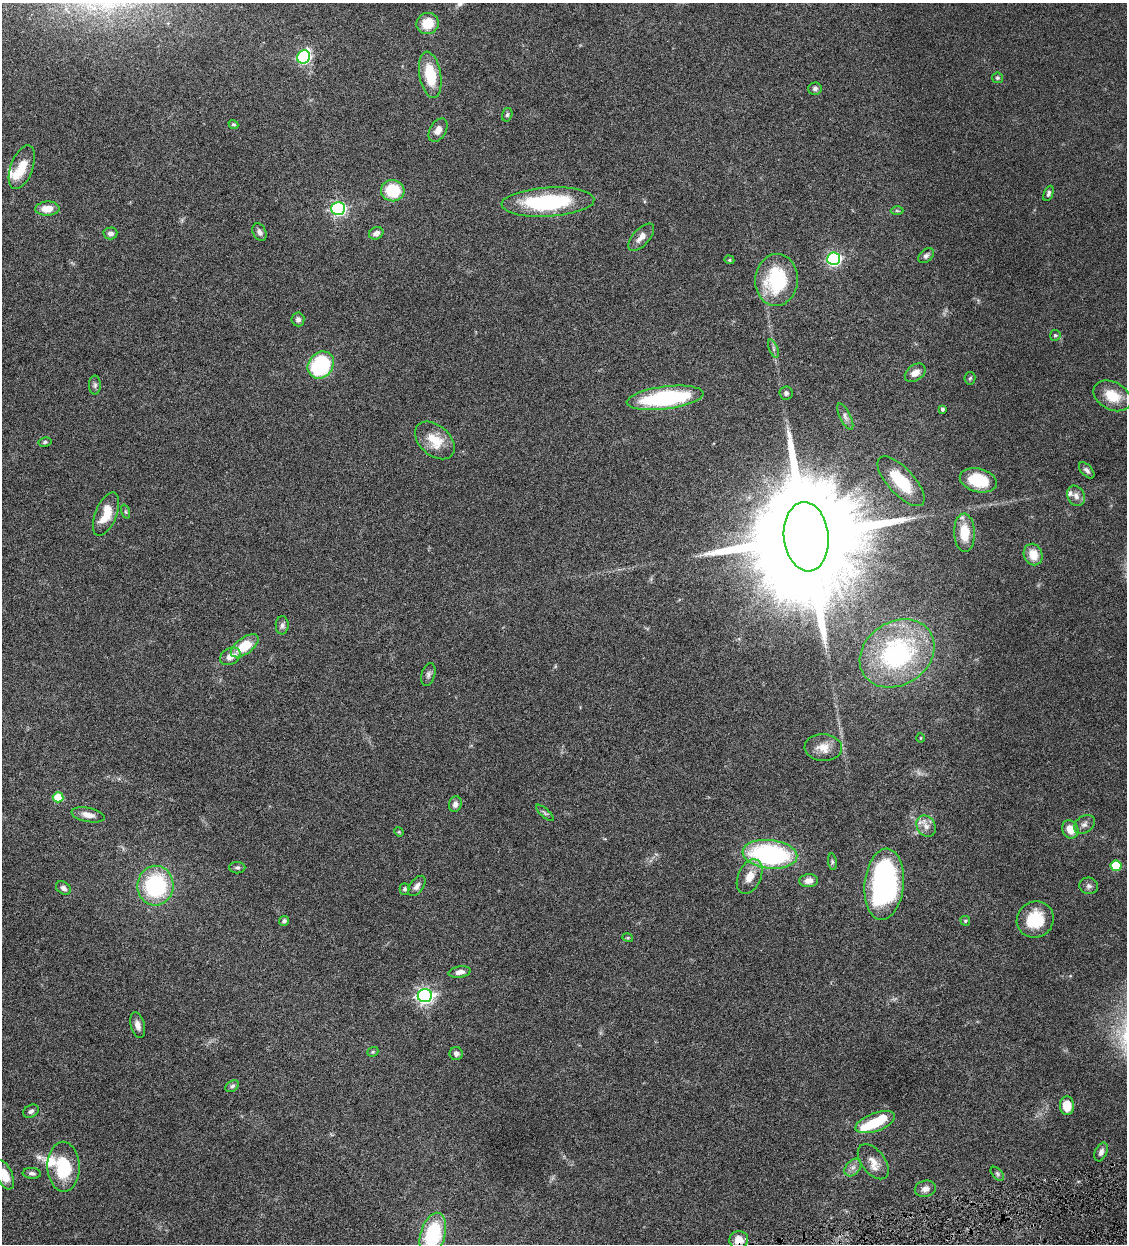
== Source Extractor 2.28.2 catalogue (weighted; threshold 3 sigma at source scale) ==
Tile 6 of 4 x 4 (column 2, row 2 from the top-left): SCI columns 1389-2513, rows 2487-3728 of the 4911 x 4972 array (HDU 1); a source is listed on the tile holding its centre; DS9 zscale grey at full resolution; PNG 1129 x 1246 px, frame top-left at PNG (2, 3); each listed source drawn as its Kron ellipse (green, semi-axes under 4 px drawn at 4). Shown black and unused: <1% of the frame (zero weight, under 4 of 8 exposures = <1% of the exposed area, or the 3 px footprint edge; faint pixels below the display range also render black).
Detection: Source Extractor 2.28.2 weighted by HDU 2 'WHT'; one run over the whole footprint, this tile lists its part. Background 0.0441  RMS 0.0037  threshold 0.0152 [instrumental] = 3 sigma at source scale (4.09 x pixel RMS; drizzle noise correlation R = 1.36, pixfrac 0.8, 0.05/0.05 arcsec/px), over >= 5 px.
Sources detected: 102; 2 inside a brighter object's white glare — neither listed nor drawn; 4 inside a brighter listed object's ellipse — not listed separately; the other 96 listed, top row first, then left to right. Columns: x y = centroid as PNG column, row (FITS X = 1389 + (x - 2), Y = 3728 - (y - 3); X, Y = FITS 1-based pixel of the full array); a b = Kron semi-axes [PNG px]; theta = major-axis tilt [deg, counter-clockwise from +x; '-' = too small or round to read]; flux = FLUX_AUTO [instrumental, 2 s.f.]
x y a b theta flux
428 23 11 10 - 7.5
303 57 7 6 - 44
430 75 23 10 -80 11
997 78 5 5 - 0.63
815 89 7 6 - 0.96
507 115 7 5 74 0.66
233 125 5 4 - 0.54
438 130 13 8 59 2.9
22 167 23 11 70 5.6
393 191 12 10 -7 13
1048 193 8 4 68 0.84
548 202 46 14 3 35
338 208 7 6 - 69
47 209 12 7 2 4.2
897 211 6 4 -2 0.5
259 232 9 6 -62 1.3
110 233 7 6 - 1.3
376 233 7 6 - 1.8
641 237 17 8 47 2.8
926 256 9 6 41 1
834 259 6 6 - 62
729 260 5 4 - 0.41
776 280 26 21 85 24
298 319 7 6 - 1
1055 335 5 5 - 0.67
773 349 10 3 -69 0.68
321 365 14 12 50 31
915 373 11 8 35 2.7
970 378 6 5 - 0.58
95 385 9 6 89 0.88
786 393 6 6 - 0.96
1112 396 20 14 -28 7.7
665 398 38 11 7 42
942 409 4 3 - 0.74
845 417 14 5 -64 1.4
435 440 23 15 -41 7.8
45 442 6 4 11 0.56
1087 470 10 5 -47 0.99
978 480 19 11 -14 13
901 481 31 13 -47 14
1076 496 11 8 -63 2.1
125 512 7 3 -71 0.45
106 514 23 10 68 7.4
964 533 19 10 -88 7.6
806 537 35 22 -84 17000
1033 554 11 9 -69 5.6
282 625 9 6 87 1
245 646 16 8 36 9.7
897 653 39 31 33 53
230 656 11 8 28 2.8
428 674 12 6 75 1.1
921 738 5 3 - 0.28
823 747 19 13 -4 4
58 797 5 5 - 9.5
455 804 8 6 75 1.4
545 813 11 4 -42 0.72
88 815 17 7 -12 3.1
1084 824 11 8 36 1.6
926 826 11 9 -58 2.5
1070 829 9 8 - 4.5
399 832 5 4 - 0.33
770 854 27 14 -6 58
832 862 8 4 -82 0.55
1116 866 5 5 - 14
237 868 8 5 -1 0.69
750 876 18 11 65 4.6
809 881 9 6 4 2.3
884 884 36 19 84 71
155 886 20 18 84 35
417 886 11 6 54 1.6
1089 886 9 8 - 1.2
63 888 8 6 -34 1.2
404 889 5 5 - 0.73
1035 920 19 17 38 11
284 921 5 4 - 0.78
965 921 5 4 - 0.48
628 938 5 3 - 0.38
460 972 11 5 9 1.9
425 996 7 6 - 110
138 1025 13 7 -75 2.1
373 1052 6 4 20 0.44
456 1053 7 6 - 1.4
232 1086 7 5 37 0.84
1067 1106 9 7 -86 5.8
31 1111 8 6 33 1
875 1122 20 9 20 11
1101 1152 10 6 67 1.4
873 1162 20 12 -52 3.8
63 1167 25 16 -88 16
853 1168 10 7 49 1.5
32 1173 9 5 -5 1
997 1174 8 5 -46 0.62
4 1175 16 8 -66 5
925 1189 11 8 12 1.9
433 1235 22 12 74 27
739 1240 9 9 - 3.1
Overlapping masked pixels (flux is a lower limit): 1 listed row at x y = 739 1240
Isophote crosses this tile's border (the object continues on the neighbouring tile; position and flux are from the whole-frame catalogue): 2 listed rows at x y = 4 1175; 433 1235